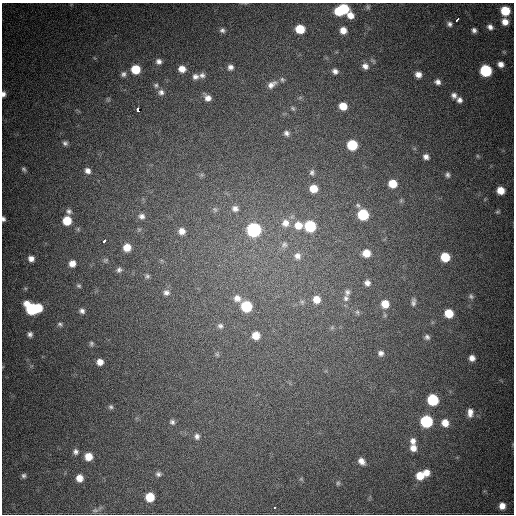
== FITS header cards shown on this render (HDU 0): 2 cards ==
NAXIS1  =                  512
NAXIS2  =                  512

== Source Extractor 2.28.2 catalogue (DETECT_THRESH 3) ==
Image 512 x 512 px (HDU 0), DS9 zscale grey, 1 PNG px = 1 image px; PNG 516 x 516 px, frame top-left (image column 1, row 512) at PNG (2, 3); no overlay
Background 726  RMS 21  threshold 62.2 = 3 sigma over >= 5 px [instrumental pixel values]
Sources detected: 124; all 124 listed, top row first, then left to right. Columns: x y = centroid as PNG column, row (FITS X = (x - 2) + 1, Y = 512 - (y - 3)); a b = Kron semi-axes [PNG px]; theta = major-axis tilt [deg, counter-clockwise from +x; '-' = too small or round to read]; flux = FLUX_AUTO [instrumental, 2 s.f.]
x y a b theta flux
368 7 6 5 - 2200
344 8 7 7 - 48000
339 11 6 6 - 39000
505 11 7 7 - 41000
350 15 9 7 -35 12000
457 19 5 3 - 8100
505 22 6 6 - 11000
449 24 8 7 - 4700
490 27 8 6 -48 5900
300 29 7 6 - 34000
222 30 6 6 - 4000
343 30 6 6 - 12000
474 30 6 5 - 4600
159 61 7 7 - 5700
501 64 7 6 - 8000
365 66 8 8 - 7400
230 67 7 7 - 5700
136 69 7 7 - 36000
182 69 7 6 - 12000
335 71 7 6 - 5400
486 71 7 7 - 110000
123 74 8 7 - 4800
202 75 9 7 8 5200
418 75 6 6 - 8900
195 77 9 8 - 6400
282 79 7 7 - 3500
438 82 8 6 -17 5700
271 84 13 8 35 9300
156 85 8 6 -56 3600
161 92 8 8 - 6200
3 94 6 4 83 5100
454 95 8 6 -40 5700
208 98 8 6 -41 8800
108 100 6 5 - 2300
459 100 7 7 - 5800
343 106 7 7 - 20000
293 108 7 5 -49 2700
138 110 4 3 - 330000
286 133 8 6 -38 4800
65 143 7 7 - 3900
352 145 7 7 - 58000
477 156 6 4 -89 1600
426 157 6 5 - 5600
24 169 7 6 - 3100
88 171 7 7 - 6600
312 172 8 7 - 4100
448 175 6 5 - 3200
393 184 7 7 - 24000
313 189 7 7 - 20000
500 190 7 6 - 18000
358 205 7 6 - 3400
235 208 10 9 - 8600
215 210 9 7 -56 4500
69 211 8 6 -42 4400
497 212 6 5 - 2000
363 215 8 7 - 72000
142 216 9 8 - 6100
3 219 5 4 - 3700
67 221 7 7 - 28000
285 223 11 10 - 14000
298 225 10 9 - 19000
310 226 8 7 - 83000
254 230 8 8 - 240000
182 231 9 8 - 10000
104 241 4 3 - 9900
284 245 10 9 - 6600
127 247 7 7 - 17000
366 253 8 8 - 18000
297 256 11 10 - 9800
445 257 7 7 - 36000
31 259 7 7 - 7800
106 260 8 5 27 2400
72 264 7 7 - 9900
119 270 7 6 - 3800
147 276 6 6 - 2700
367 283 8 7 - 6100
79 286 6 5 - 2500
166 292 8 7 - 5300
347 292 9 8 - 5100
471 296 8 7 - 3700
237 298 10 9 - 11000
346 298 10 8 77 6900
316 299 9 8 - 15000
302 302 7 6 - 3200
413 302 12 6 85 4900
385 304 8 8 - 18000
246 306 7 7 - 70000
33 308 13 9 -6 130000
82 311 7 6 - 4800
357 312 7 6 - 3000
449 313 7 7 - 29000
60 324 7 5 -20 3100
220 326 8 7 - 4300
332 327 7 4 19 2200
30 334 7 6 - 4600
256 335 8 8 - 17000
427 337 7 6 - 4100
91 343 6 5 - 2700
381 353 7 7 - 5400
217 354 7 5 -44 2700
472 358 6 6 - 8300
100 362 6 6 - 9600
433 400 7 7 - 82000
111 407 6 5 - 2800
470 413 10 6 90 9300
426 421 7 7 - 120000
172 422 7 6 - 3700
445 423 8 7 - 15000
197 436 8 7 - 5300
413 441 8 6 -87 7000
413 448 7 7 - 9500
76 452 7 6 - 4400
88 456 6 6 - 19000
361 461 8 6 -46 8500
426 473 7 6 - 11000
158 474 7 6 - 3700
420 475 8 8 - 22000
24 476 6 6 - 3500
79 478 7 6 - 13000
338 483 5 5 - 2300
150 497 7 7 - 33000
502 506 9 8 - 13000
274 508 3 2 - 1800
95 510 9 5 0 3600
At the frame edge (FLAGS 8, measured only in part): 2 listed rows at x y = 3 94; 3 219